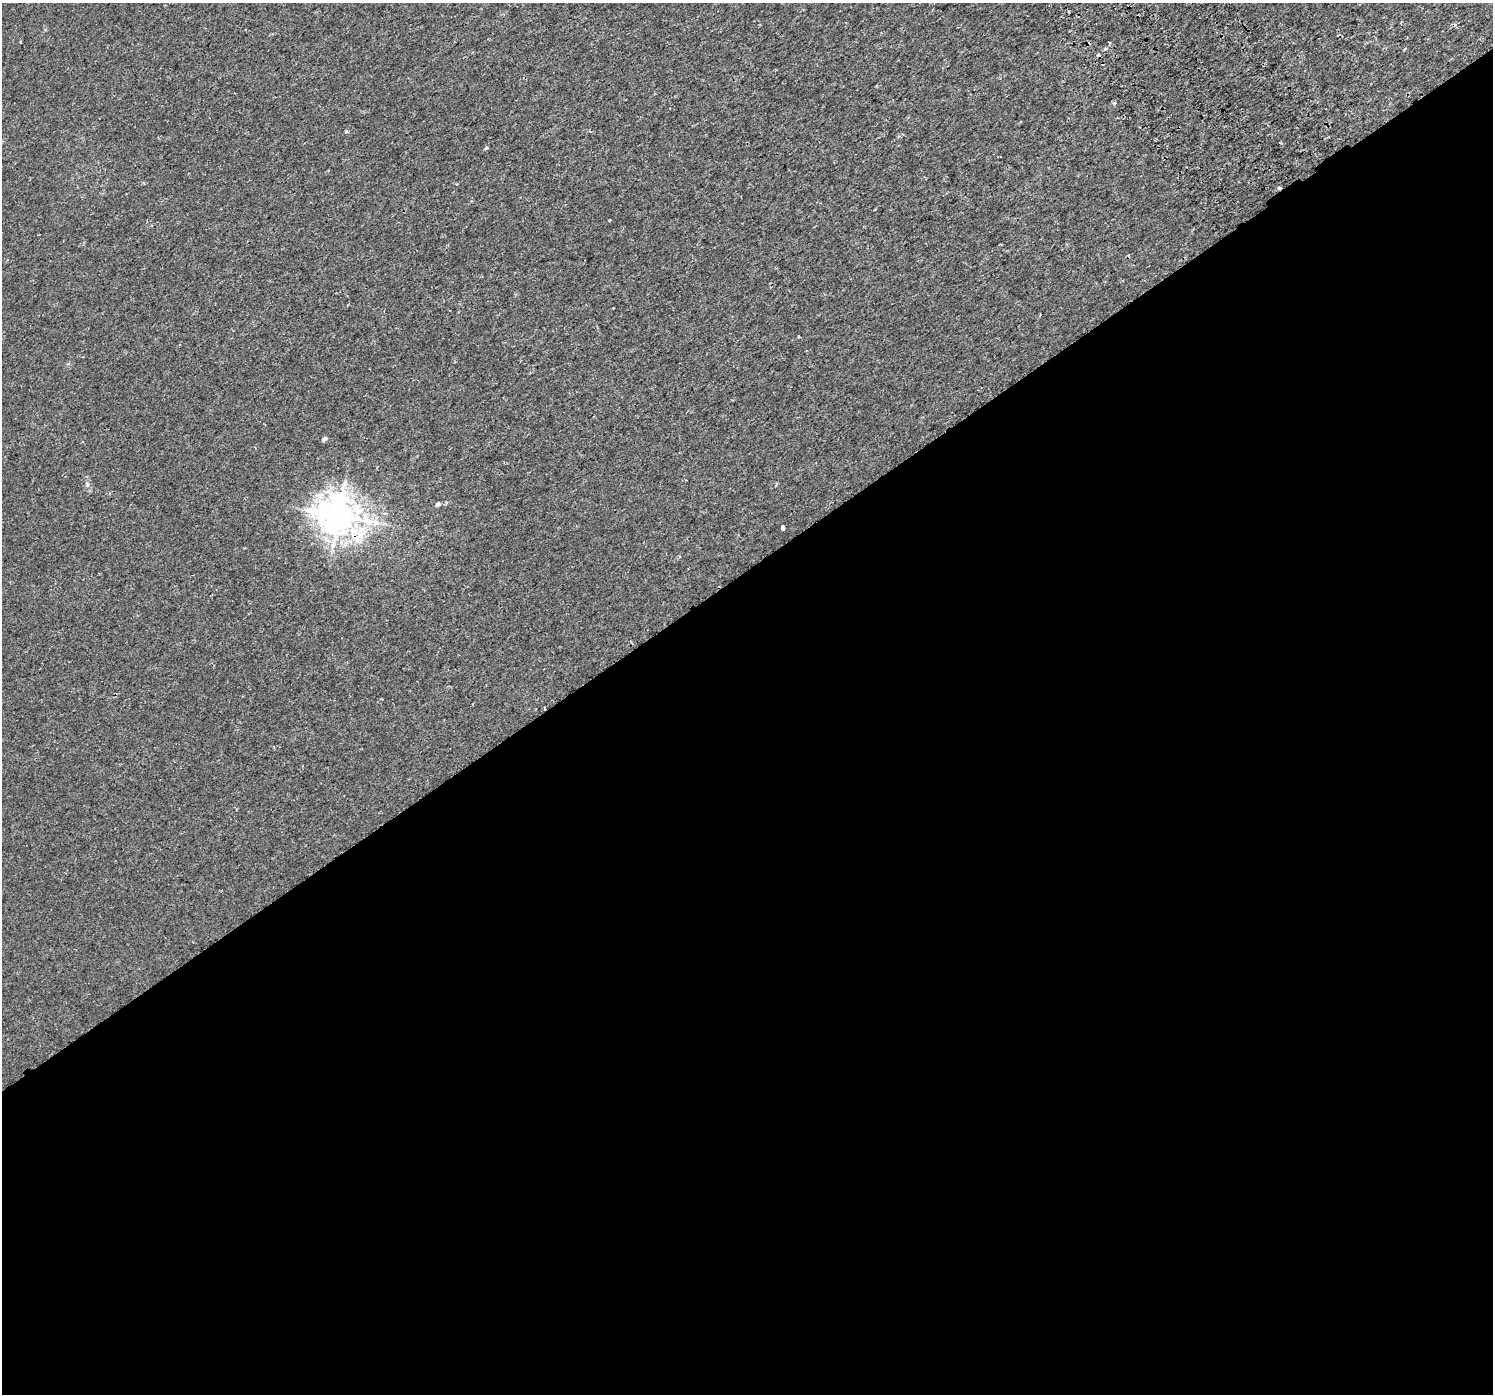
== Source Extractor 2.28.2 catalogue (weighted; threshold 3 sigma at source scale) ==
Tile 15 of 4 x 4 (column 3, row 4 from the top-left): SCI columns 3028-4518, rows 169-1560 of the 6060 x 5968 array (HDU 1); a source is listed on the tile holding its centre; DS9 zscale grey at full resolution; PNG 1495 x 1396 px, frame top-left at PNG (2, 3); no overlay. Shown black and unused: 59% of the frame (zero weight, under 2 of 3 exposures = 3% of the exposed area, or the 3 px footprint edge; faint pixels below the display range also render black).
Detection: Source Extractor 2.28.2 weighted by HDU 2 'WHT'; one run over the whole footprint, this tile lists its part. Background 0.00238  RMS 0.0026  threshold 0.0118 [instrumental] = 3 sigma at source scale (4.5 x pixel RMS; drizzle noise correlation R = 1.50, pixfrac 1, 0.0396/0.0396 arcsec/px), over >= 5 px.
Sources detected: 16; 4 cosmic-ray / hot-pixel residue — not listed; the other 12 listed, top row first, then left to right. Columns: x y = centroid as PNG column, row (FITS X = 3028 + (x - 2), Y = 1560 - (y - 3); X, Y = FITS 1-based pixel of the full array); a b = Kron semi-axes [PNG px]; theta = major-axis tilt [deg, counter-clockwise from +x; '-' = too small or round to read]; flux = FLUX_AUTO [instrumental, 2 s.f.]
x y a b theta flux
20 42 3 2 - 0.31
346 132 4 4 - 0.39
1280 143 3 2 - 0.26
486 148 5 3 - 0.32
1279 188 3 3 - 1.8
610 220 3 2 - 0.26
324 439 7 4 45 0.47
438 504 5 4 - 0.64
338 516 11 11 - 440
368 521 22 10 -16 5.1
782 528 5 3 - 0.71
545 708 3 2 - 0.26
Overlapping masked pixels (flux is a lower limit): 3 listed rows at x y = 1279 188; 338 516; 545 708
Unlisted compact peaks at least as high as the median listed source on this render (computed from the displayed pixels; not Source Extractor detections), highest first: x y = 87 484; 1105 49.